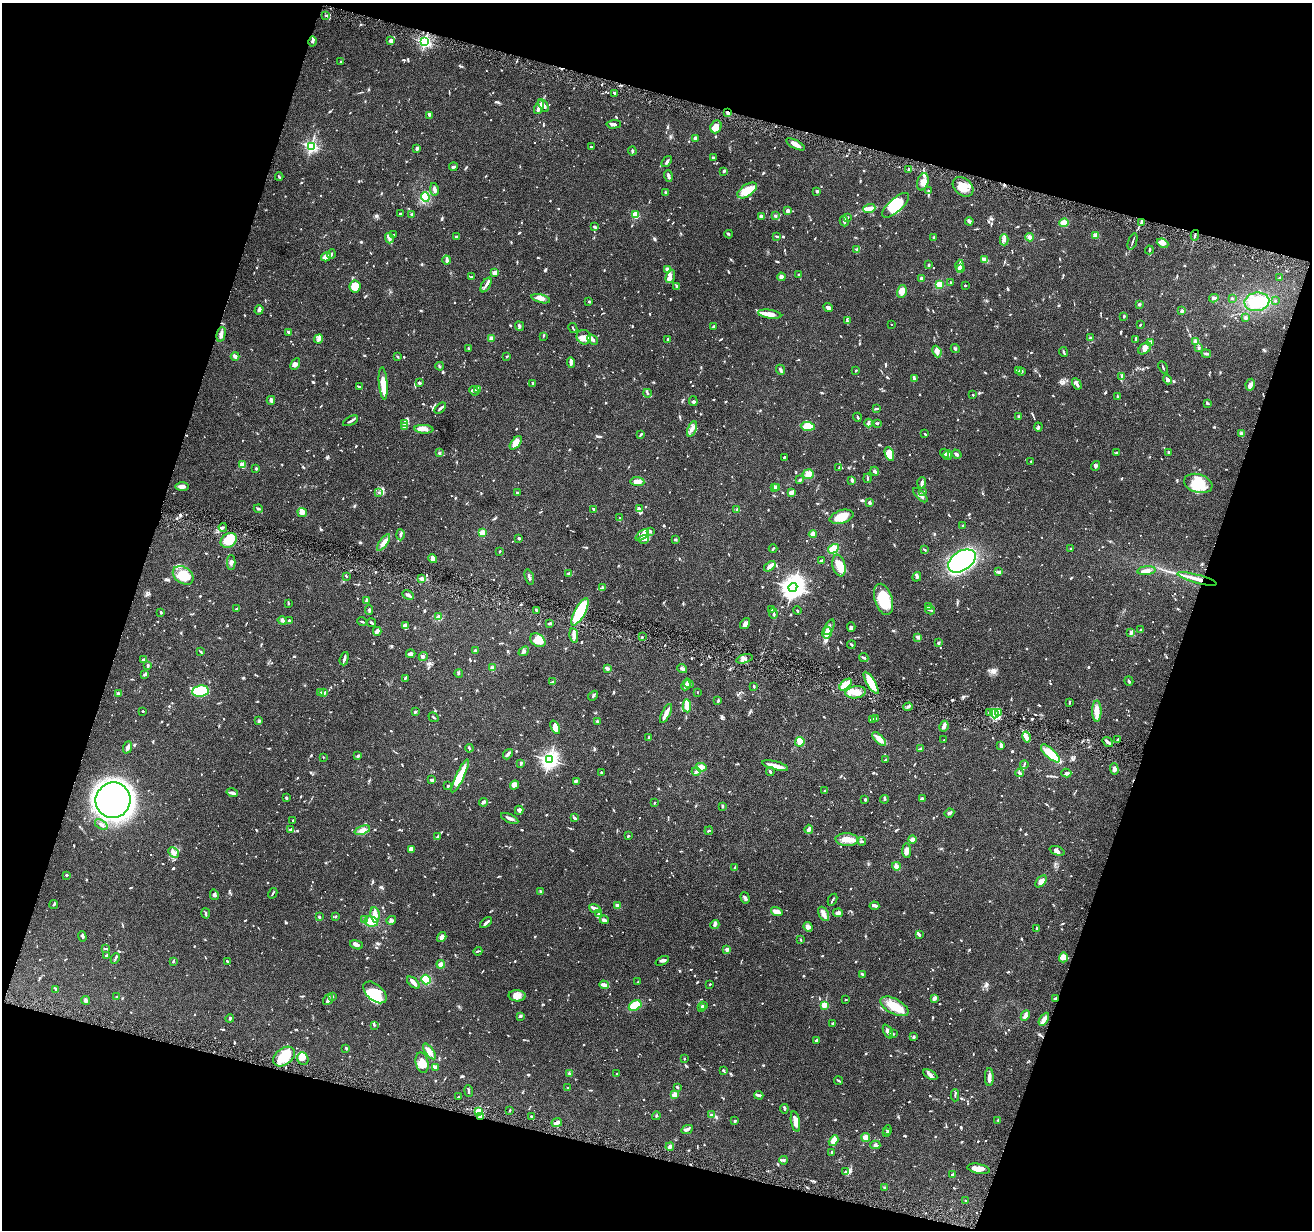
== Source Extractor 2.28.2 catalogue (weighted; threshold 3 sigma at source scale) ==
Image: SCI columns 3-5242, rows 256-5167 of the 5242 x 5295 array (HDU 1 of 3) = the unmasked area's bounding box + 8 px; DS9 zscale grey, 4 x 4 block average (1 PNG px = mean of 4 x 4 image px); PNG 1314 x 1232 px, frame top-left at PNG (2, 3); each listed source drawn as its Kron ellipse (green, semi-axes under 4 px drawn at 4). Shown black and unused: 35% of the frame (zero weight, under 4 of 8 exposures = <1% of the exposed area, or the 3 px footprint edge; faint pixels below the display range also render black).
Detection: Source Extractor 2.28.2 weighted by HDU 2 'WHT'. Background 0.0772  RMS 0.0044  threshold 0.0181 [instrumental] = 3 sigma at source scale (4.09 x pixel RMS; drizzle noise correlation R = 1.36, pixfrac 0.8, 0.05/0.05 arcsec/px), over >= 5 px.
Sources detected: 1385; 2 too faint to see at this stretch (4 x 4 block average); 10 inside a brighter object's white glare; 2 cosmic-ray / hot-pixel residue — neither listed nor drawn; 40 coinciding with a brighter row at this scale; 99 inside a brighter listed object's ellipse — not listed separately; of the other 1232, all 500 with FLUX_AUTO >= 2.32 (the completeness limit of this list) listed and drawn (732 fainter detections not listed), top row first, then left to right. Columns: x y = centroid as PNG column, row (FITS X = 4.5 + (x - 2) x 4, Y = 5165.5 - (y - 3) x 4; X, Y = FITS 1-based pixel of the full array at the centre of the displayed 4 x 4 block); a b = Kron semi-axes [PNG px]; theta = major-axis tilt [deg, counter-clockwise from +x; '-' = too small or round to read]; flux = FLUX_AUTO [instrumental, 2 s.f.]
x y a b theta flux
326 15 3 2 - 2.4
312 41 5 2 - 4
391 41 3 3 - 13
425 42 2 2 - 330
341 62 3 2 - 2.8
614 93 3 2 - 4.9
544 105 7 2 -59 15
539 107 7 2 67 24
728 112 2 2 - 8.2
429 115 3 3 - 3.6
614 124 7 3 3 6.1
716 127 7 5 67 14
695 138 3 2 - 5.7
795 144 10 3 -27 18
311 146 3 2 - 330
591 147 2 2 - 3.2
417 148 4 2 - 4.5
632 151 4 2 - 5.9
713 158 2 2 - 6.5
667 162 6 2 52 5.3
453 167 4 2 - 3.7
909 169 2 2 - 2.4
724 171 4 2 - 3.7
668 176 6 3 -75 6.2
279 177 4 2 - 2.4
923 182 9 5 73 15
963 187 11 8 -40 32
434 189 6 2 -79 8.3
747 190 11 6 34 53
817 191 2 2 - 7.8
928 191 3 2 - 4.2
665 192 2 2 - 4.2
425 197 5 4 - 28
896 205 17 7 41 74
869 209 6 4 19 11
788 211 4 3 - 5.3
400 214 2 2 - 4.3
412 214 4 3 - 3.4
635 215 2 2 - 92
761 216 3 2 - 9.6
775 216 3 2 - 3.3
847 218 4 2 - 3
844 221 5 3 - 5.5
969 221 4 2 - 7.4
1064 223 5 4 - 15
1141 223 3 2 - 3.5
595 227 3 2 - 4.8
729 234 4 2 - 2.5
393 235 4 2 - 3.2
1096 235 4 3 - 6.2
1195 235 5 2 - 5.1
777 236 3 2 - 3.8
456 237 2 2 - 3.6
1029 237 4 3 - 6.7
389 238 5 3 - 6.9
934 238 3 2 - 3.2
1004 240 6 3 -89 7.5
1132 241 8 2 71 3.9
1162 243 6 4 -23 13
857 249 3 2 - 3.1
1149 250 4 2 - 3
331 254 4 2 - 2.6
326 257 5 4 - 24
447 260 4 2 - 9.9
985 260 3 2 - 19
929 265 2 2 - 5.4
960 266 6 3 -89 8.7
668 269 4 3 - 8.2
960 269 2 2 - 29
495 273 3 3 - 20
798 275 2 2 - 2.5
670 276 7 4 70 9.3
471 277 3 2 - 2.7
781 277 4 3 - 6.7
921 278 2 2 - 15
1279 278 3 2 - 2.8
950 282 2 2 - 2.5
939 284 2 2 - 100
486 285 8 2 59 7.5
965 285 2 2 - 3
355 286 6 5 - 39
677 286 4 2 - 3.5
902 291 6 5 - 19
1214 298 4 2 - 5.2
1232 298 2 2 - 2.5
541 299 9 4 -14 12
1275 301 2 2 - 2.4
589 302 2 2 - 3.5
1257 302 12 9 9 57
1139 304 3 2 - 3.5
828 307 5 2 - 11
259 310 5 3 - 6.3
1182 311 3 3 - 4.7
770 314 12 4 -8 20
1124 316 2 2 - 3.8
1245 318 3 3 - 3.8
847 321 3 2 - 2.4
891 324 2 2 - 3.2
1140 325 3 2 - 2.6
520 326 5 2 - 4.1
714 326 4 2 - 2.5
573 328 5 2 - 3
288 332 3 2 - 3.4
221 334 7 3 77 8.9
543 336 3 2 - 2.5
584 337 7 7 - 16
491 338 4 3 - 6.5
1090 338 2 2 - 2.7
319 339 5 4 - 6.2
593 339 6 3 -39 5.7
668 339 2 2 - 2.7
1136 339 3 2 - 2.6
1151 342 4 3 - 6.6
1195 342 4 3 - 5.8
468 348 3 2 - 3
1145 348 7 5 39 15
1198 348 3 2 - 3.6
955 349 5 2 - 3.1
937 352 6 3 -66 10
1064 352 5 2 - 4.1
1206 353 5 3 - 4.2
235 356 4 3 - 8.5
507 356 2 2 - 2.6
397 357 3 2 - 2.4
571 363 5 4 - 5.3
295 364 6 4 62 7.1
440 366 4 2 - 3.1
1163 367 6 2 -65 2.8
780 370 5 2 - 6.6
856 370 2 2 - 3.2
1019 370 3 2 - 2.4
1022 372 3 2 - 2.7
1122 376 4 2 - 2.9
914 378 3 3 - 2.8
1168 379 5 3 - 6.3
383 383 16 3 -85 51
419 383 2 2 - 10
532 384 3 2 - 3.5
1077 384 6 2 -61 11
1250 385 6 4 81 6.9
359 386 3 2 - 3.5
478 389 3 2 - 2.5
474 391 5 3 - 5.2
647 393 4 2 - 3.7
973 395 2 2 - 3.4
1118 396 2 2 - 3.7
271 400 4 2 - 9.8
693 401 5 2 - 4
1207 404 3 2 - 2.8
440 408 7 2 46 4.3
876 409 3 2 - 2.3
1018 416 2 2 - 2.5
857 417 4 2 - 2.8
351 421 8 2 27 5.7
868 423 4 2 - 7.5
877 423 4 2 - 2.7
405 424 3 3 - 5.1
808 426 7 4 -4 52
404 427 3 2 - 3.4
1038 427 4 2 - 3.6
424 429 9 3 -4 10
692 429 8 3 68 11
641 434 4 2 - 3.4
925 434 2 2 - 3.2
1242 434 4 3 - 6.8
516 443 8 4 51 22
1116 452 3 2 - 3.2
1169 452 2 2 - 4.3
439 453 3 2 - 3.7
944 453 5 3 - 4.5
889 454 7 4 -69 38
956 454 5 2 - 7.2
947 455 5 3 - 5.1
784 457 3 2 - 2.3
1031 461 2 2 - 2.7
242 465 3 3 - 10
1096 466 5 3 - 4.3
839 468 3 2 - 2.6
256 469 2 2 - 5
875 471 4 2 - 3.5
808 474 5 5 - 12
867 478 5 2 - 2.8
800 480 3 3 - 3
852 480 3 2 - 9.1
637 482 7 4 -6 11
922 483 6 3 87 5.9
1198 483 14 9 -17 57
182 487 7 3 -1 14
774 487 4 3 - 11
777 487 2 2 - 4.5
379 492 4 2 - 2.6
791 492 4 2 - 16
923 492 2 2 - 4.4
517 493 3 2 - 2.7
920 495 9 3 -45 12
869 503 3 2 - 12
258 509 4 2 - 3.4
594 509 4 2 - 4.8
640 509 3 2 - 3.5
737 510 3 2 - 3.2
302 512 5 3 - 12
841 517 12 6 17 40
619 518 4 2 - 2.8
963 526 2 2 - 2.5
223 527 4 2 - 3.3
650 531 3 2 - 3.4
482 533 2 2 - 90
813 534 4 3 - 19
400 535 5 2 - 4.2
642 535 8 4 39 13
519 538 2 2 - 5.9
644 539 5 2 - 5.2
675 539 3 2 - 3
229 540 9 7 34 70
384 542 9 3 54 14
773 548 4 2 - 3.3
833 549 6 4 33 29
1071 549 2 2 - 8.9
924 550 3 2 - 2.5
500 551 2 2 - 3.1
433 558 4 3 - 11
821 560 3 2 - 3.2
962 561 15 9 33 470
231 563 7 2 -90 5.4
839 565 11 6 -78 30
770 566 6 3 37 12
1147 571 9 3 6 12
999 572 3 2 - 3
569 573 3 2 - 2.6
183 575 11 8 -36 94
346 576 2 2 - 3.6
529 577 8 2 -73 4.1
917 577 5 3 - 6
422 578 3 2 - 3
1197 579 20 2 -15 29
793 587 5 4 - 1900
602 588 3 3 - 3.2
408 595 6 2 -28 8
883 599 16 8 -72 93
366 600 4 2 - 3.1
288 603 3 2 - 2.6
928 606 3 2 - 5.8
237 609 3 2 - 4.4
772 609 2 2 - 2.4
369 610 5 2 - 3.9
536 610 3 2 - 2.4
930 610 5 2 - 3.2
797 611 4 2 - 2.6
161 612 3 2 - 3.7
580 612 15 5 61 170
773 613 5 2 - 6.4
439 617 2 2 - 2.8
282 620 4 3 - 4.8
289 620 2 2 - 6.1
362 621 5 2 - 2.8
372 623 4 2 - 4.8
550 623 3 2 - 5.1
745 624 6 3 54 14
405 626 4 4 - 16
829 627 8 4 68 11
851 627 5 3 - 5
1141 630 2 2 - 3.9
377 631 4 2 - 20
827 633 6 4 79 11
1131 633 4 2 - 2.8
574 636 7 3 -79 15
642 637 2 2 - 2.9
918 637 2 2 - 37
538 640 8 6 -36 34
938 643 2 2 - 4.9
851 645 4 2 - 3.5
475 651 2 2 - 6.3
524 651 6 3 42 6.3
201 652 3 2 - 2.5
411 654 5 2 - 8.9
423 657 5 2 - 3.7
864 658 5 2 - 5.7
344 659 7 2 74 5.6
744 659 8 2 17 6.4
143 660 3 2 - 3.4
148 665 3 2 - 4.9
492 668 3 2 - 3.2
607 669 3 2 - 11
682 669 5 3 - 6.4
459 673 4 2 - 3
145 674 4 2 - 5.6
405 678 3 2 - 3.4
1129 681 5 2 - 3
552 682 4 2 - 4.3
688 683 5 2 - 5.8
871 683 12 4 -59 68
686 685 5 3 - 5.4
845 685 7 3 41 49
754 686 2 2 - 4.1
200 691 8 5 7 110
320 692 2 2 - 3.2
697 692 2 2 - 2.5
856 692 10 6 8 29
118 693 4 3 - 4
324 693 2 2 - 4
593 696 6 2 47 3.6
718 701 4 2 - 4.2
1069 702 3 2 - 3.7
687 706 6 3 -87 39
908 707 5 2 - 6.1
143 711 2 2 - 2.6
1097 711 10 4 90 21
415 712 3 2 - 2.5
990 712 3 2 - 4.9
666 713 10 2 63 25
999 713 2 2 - 2.3
994 714 5 3 - 9.3
433 717 5 2 - 2.8
873 719 3 2 - 2.6
876 719 3 3 - 2.7
259 721 3 2 - 2.5
597 722 3 2 - 4
944 726 5 4 - 7.6
555 727 7 4 -65 17
649 737 2 2 - 4.6
1026 737 5 4 - 11
879 739 9 3 -45 22
1118 739 3 2 - 2.9
944 740 2 2 - 3.3
800 742 5 4 - 11
1108 742 6 2 -36 7.3
1001 745 4 2 - 13
128 747 6 3 67 6.6
469 748 4 2 - 6.1
920 749 3 2 - 3.5
1050 753 12 4 -42 55
508 754 6 2 50 10
358 756 3 2 - 6.8
323 757 2 2 - 3.1
549 760 3 3 - 790
885 760 2 2 - 4.2
521 764 3 2 - 3.4
1024 765 4 2 - 2.8
775 766 13 3 -14 25
701 767 5 3 - 10
1114 769 6 3 -87 7.8
696 771 4 3 - 6.3
770 771 4 2 - 3.9
601 772 2 2 - 2.9
1020 773 4 2 - 3.5
1066 773 5 3 - 5.6
460 776 18 4 64 66
432 780 4 3 - 4.1
576 781 4 2 - 2.8
514 785 5 3 - 9.6
448 786 2 2 - 5.5
825 791 2 2 - 6.9
232 793 6 3 -17 8.5
286 797 3 2 - 3.4
884 799 4 2 - 2.9
922 799 3 2 - 6.7
113 800 18 17 - 1900
865 800 3 2 - 3.6
483 802 4 2 - 8
655 803 2 2 - 3.3
722 807 3 2 - 2.4
519 810 4 4 - 5.1
949 813 5 2 - 6.3
510 818 9 2 -25 9.2
574 818 4 2 - 6.8
293 820 2 2 - 2.6
101 825 7 2 -34 4.9
809 829 4 3 - 7.3
291 830 3 2 - 2.8
362 830 8 4 20 12
709 831 4 2 - 2.9
437 836 3 3 - 2.8
628 836 2 2 - 5.5
912 839 4 2 - 11
847 840 11 6 -4 22
861 841 4 2 - 4.5
411 849 4 3 - 15
907 851 7 4 -89 9.4
1057 851 8 4 -19 8
174 852 6 4 -45 10
896 866 4 3 - 7
735 867 3 2 - 2.8
66 875 2 2 - 4.2
1041 881 7 4 48 15
540 891 2 2 - 8.4
273 893 5 2 - 3.1
214 895 5 3 - 4.5
745 898 6 2 -74 5.7
832 900 6 2 63 3.6
54 904 4 2 - 2.9
617 906 3 3 - 7.7
874 906 5 2 - 3.8
595 908 6 3 -20 11
777 912 6 3 -18 27
206 913 5 2 - 3.9
599 913 2 2 - 2.6
838 913 5 3 - 7.3
824 914 8 4 -61 12
375 915 8 4 -83 19
335 916 2 2 - 2.7
319 917 2 2 - 4.3
365 920 3 2 - 2.9
391 920 5 3 - 4.2
604 920 4 2 - 11
371 921 7 5 -8 31
486 923 7 2 41 7.4
715 924 4 2 - 6.5
808 927 5 3 - 7.5
1037 929 4 2 - 3.7
919 935 4 2 - 5.8
82 936 5 2 - 4.5
442 937 5 3 - 7.9
800 940 2 2 - 2.8
356 945 7 3 -18 8
105 949 4 2 - 2.4
727 950 2 2 - 28
478 951 5 2 - 2.9
106 955 3 2 - 3
1063 957 5 4 - 11
115 958 6 2 66 3.5
173 961 3 2 - 2.8
228 961 3 2 - 3
662 961 7 3 25 5.4
441 964 4 3 - 9.4
862 974 3 2 - 6.9
426 980 5 4 - 41
638 982 2 2 - 2.6
413 983 7 4 -42 11
709 984 2 2 - 3.6
604 985 5 3 - 13
56 989 4 2 - 5
375 992 14 8 -41 38
332 996 4 2 - 2.4
517 996 8 5 -3 15
116 997 2 2 - 2.4
934 998 3 2 - 11
846 999 2 2 - 2.4
1055 999 3 2 - 6
86 1000 4 3 - 6
328 1000 6 3 54 6
635 1005 7 4 29 46
703 1005 3 2 - 2.7
824 1005 2 2 - 80
894 1006 15 7 -28 48
702 1007 3 2 - 6.2
520 1016 2 2 - 6.2
1025 1016 5 3 - 10
230 1018 4 3 - 3.4
1044 1019 7 3 59 20
833 1023 2 2 - 6.7
374 1025 4 2 - 2.3
888 1031 7 3 -63 9.4
893 1034 4 2 - 2.7
914 1037 2 2 - 6.5
816 1040 3 2 - 4.6
346 1048 3 2 - 2.7
429 1051 9 3 -53 16
284 1057 12 8 38 53
303 1059 6 5 - 11
684 1059 2 2 - 2.6
422 1063 10 6 -76 24
435 1067 3 2 - 8
723 1070 3 2 - 2.9
569 1073 2 2 - 3.2
617 1073 2 2 - 2.3
930 1075 8 3 -30 9.5
989 1077 9 3 90 11
838 1081 5 2 - 2.7
677 1087 2 2 - 4.6
568 1088 2 2 - 3.2
469 1091 6 2 -83 5.3
675 1095 3 3 - 16
759 1095 4 3 - 5.1
955 1095 6 2 88 2.9
459 1096 3 2 - 2.8
784 1109 5 2 - 3
510 1110 2 2 - 2.6
479 1112 2 2 - 86
711 1115 2 2 - 7
480 1116 4 2 - 6.8
531 1116 3 2 - 2.5
656 1116 4 2 - 2.3
998 1120 3 2 - 2.6
735 1121 3 2 - 3.9
795 1122 10 4 -79 20
557 1123 5 3 - 14
687 1129 6 2 25 7.9
887 1130 4 3 - 3.6
887 1132 2 2 - 3.6
866 1138 4 4 - 21
833 1141 6 3 58 23
875 1145 5 3 - 5.2
670 1147 4 3 - 8.6
832 1152 3 2 - 6.5
784 1160 4 2 - 3.4
978 1169 11 5 -10 16
845 1172 4 2 - 2.6
953 1174 3 2 - 6.4
885 1187 3 2 - 3.1
966 1201 2 2 - 5.4
Overlapping masked pixels (flux is a lower limit): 4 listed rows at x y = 728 112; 1197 579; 1055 999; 480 1116
Diffuse or blended objects may show on this block-average render without a row.